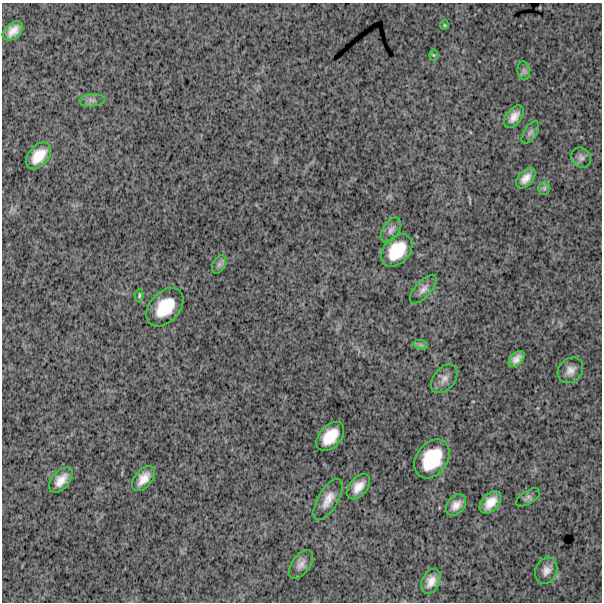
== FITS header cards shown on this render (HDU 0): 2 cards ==
NAXIS1  =                  600
NAXIS2  =                  600

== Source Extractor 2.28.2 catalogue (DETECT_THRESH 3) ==
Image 600 x 600 px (HDU 0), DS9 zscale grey, 1 PNG px = 1 image px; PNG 604 x 604 px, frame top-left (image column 1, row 600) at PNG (2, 3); each listed source drawn as its Kron ellipse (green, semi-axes under 4 px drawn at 4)
Background 1750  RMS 260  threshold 769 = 3 sigma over >= 5 px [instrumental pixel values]
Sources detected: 33; all 33 listed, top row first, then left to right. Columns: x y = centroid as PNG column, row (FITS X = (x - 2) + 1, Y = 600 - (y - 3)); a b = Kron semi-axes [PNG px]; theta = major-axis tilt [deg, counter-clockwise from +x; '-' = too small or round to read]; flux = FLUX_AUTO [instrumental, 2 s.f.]
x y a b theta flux
444 25 5 3 - 16000
13 31 12 7 41 160000
433 55 6 4 -89 23000
524 71 9 6 -82 53000
92 100 13 6 4 71000
514 117 13 7 52 140000
530 132 12 6 57 65000
38 156 16 9 48 310000
581 158 11 9 -49 76000
526 178 12 7 47 130000
544 188 6 6 - 44000
391 230 14 8 58 88000
397 251 18 13 49 510000
219 264 10 6 63 60000
423 289 18 8 48 110000
139 295 6 3 82 24000
165 307 22 15 48 570000
421 345 7 4 -18 42000
517 359 9 6 46 110000
570 370 14 11 45 140000
444 379 16 10 51 130000
330 436 17 10 48 380000
432 459 21 15 54 750000
143 479 14 8 51 190000
61 480 15 8 49 190000
358 487 15 9 50 190000
528 497 13 6 32 61000
328 499 23 10 60 210000
490 502 13 8 47 220000
456 505 12 8 50 140000
301 564 16 9 54 110000
546 571 13 10 69 130000
431 581 13 8 66 160000